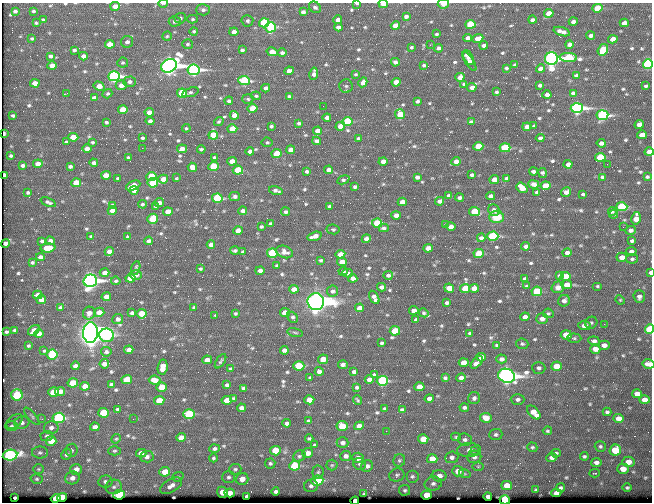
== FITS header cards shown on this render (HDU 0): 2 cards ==
NAXIS1  =                  650 / Width of table row in bytes
NAXIS2  =                  500 / Number of rows in table

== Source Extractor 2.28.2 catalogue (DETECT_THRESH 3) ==
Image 650 x 500 px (HDU 0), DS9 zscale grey, 1 PNG px = 1 image px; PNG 654 x 504 px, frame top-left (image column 1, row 500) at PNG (2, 3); each listed source drawn as its Kron ellipse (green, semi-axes under 4 px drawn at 4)
Background 353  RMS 1.1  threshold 3.41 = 3 sigma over >= 5 px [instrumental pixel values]
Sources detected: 654; of the 654, the 500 brightest by FLUX_AUTO listed and drawn (154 fainter detections omitted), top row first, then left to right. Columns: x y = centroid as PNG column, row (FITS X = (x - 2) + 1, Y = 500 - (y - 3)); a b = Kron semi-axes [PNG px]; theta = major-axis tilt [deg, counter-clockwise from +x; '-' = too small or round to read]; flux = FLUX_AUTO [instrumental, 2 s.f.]
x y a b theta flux
163 3 5 2 - 210
357 4 4 2 - 150
383 4 4 3 - 750
443 4 6 4 7 660
115 6 5 4 - 480
315 7 6 5 - 220
597 8 5 4 - 2000
203 10 7 6 - 240
15 11 4 3 - 160
33 11 3 3 - 130
303 12 4 4 - 290
549 13 5 4 - 820
406 16 4 3 - 220
180 18 6 5 - 190
193 19 5 4 - 110
43 20 3 3 - 89
338 20 4 4 - 430
532 20 4 3 - 220
175 21 6 5 - 200
247 21 6 6 - 170
573 22 4 4 - 330
36 23 3 3 - 110
264 23 5 4 - 4900
624 23 4 4 - 300
470 24 5 4 - 3900
395 26 4 4 - 940
271 27 5 5 - 5200
338 27 4 4 - 300
194 31 4 4 - 120
234 32 4 4 - 440
562 32 8 4 -17 500
437 34 4 3 - 110
167 36 5 4 - 110
590 36 4 3 - 260
32 38 3 3 - 110
467 38 4 4 - 380
478 39 6 4 22 800
613 39 5 4 - 710
127 42 6 6 - 300
110 44 5 4 - 1100
187 44 5 5 - 150
430 45 3 2 - 150
484 45 4 3 - 250
569 45 4 4 - 280
411 47 3 3 - 110
438 48 4 3 - 240
74 50 4 3 - 140
242 50 4 4 - 180
603 50 6 5 - 2700
272 52 5 4 - 660
282 53 4 4 - 190
51 56 4 3 - 190
83 56 4 4 - 400
468 57 8 4 -63 320
568 58 9 4 -2 4400
551 59 6 6 - 48000
469 61 11 4 -56 420
395 62 4 4 - 280
123 63 5 5 - 120
648 64 5 4 - 12000
424 65 4 3 - 120
515 65 3 3 - 120
52 66 4 4 - 850
169 66 8 6 25 56000
506 68 3 3 - 120
541 69 4 4 - 540
194 70 6 5 - 21000
289 71 5 4 - 440
314 74 6 4 80 410
356 74 3 3 - 110
576 75 4 3 - 210
114 76 6 5 - 19000
460 77 4 4 - 630
244 80 5 4 - 5900
130 82 6 5 - 260
363 82 5 4 - 390
396 82 4 4 - 780
35 83 5 4 - 660
464 84 3 3 - 97
121 85 5 5 - 530
540 85 4 3 - 200
99 86 6 4 -31 1100
346 86 7 6 - 150
646 86 3 3 - 120
472 87 4 4 - 460
266 88 4 4 - 330
190 92 9 4 17 170
496 92 3 3 - 130
67 93 4 2 - 97
182 93 5 4 - 3500
573 93 4 4 - 240
107 94 5 4 - 140
547 95 4 4 - 370
256 96 5 4 - 130
289 96 4 3 - 140
94 98 4 4 - 270
248 99 6 5 - 120
229 101 4 4 - 200
417 101 4 3 - 170
323 106 2 2 - 140
253 108 5 4 - 1700
577 108 6 5 - 21000
123 110 5 4 - 1900
149 112 4 4 - 510
400 114 5 5 - 1900
234 115 4 4 - 950
602 115 6 5 - 13000
13 116 4 3 - 140
327 118 4 4 - 340
150 121 4 4 - 270
347 121 5 4 - 3900
106 122 3 3 - 120
219 122 5 3 - 130
471 122 4 3 - 130
299 123 4 3 - 140
639 124 5 4 - 410
271 126 4 3 - 160
340 126 5 4 - 740
534 126 3 3 - 100
527 127 4 4 - 550
186 128 4 4 - 110
232 129 5 4 - 1400
318 131 4 4 - 670
3 133 4 3 - 410
213 135 5 4 - 2300
642 135 5 4 - 620
73 137 5 4 - 1400
142 138 3 3 - 120
540 138 4 4 - 250
358 139 4 3 - 160
317 141 4 4 - 290
66 142 3 3 - 97
92 142 3 3 - 100
267 142 5 5 - 130
601 143 4 4 - 300
478 146 5 4 - 1800
142 148 2 2 - 680
505 148 5 4 - 4900
87 149 4 4 - 510
182 149 5 4 - 540
201 149 4 3 - 120
291 150 4 4 - 530
250 151 4 4 - 330
649 152 4 4 - 540
277 154 5 4 - 2300
11 156 3 3 - 120
128 157 3 3 - 92
600 157 5 4 - 3200
214 158 3 3 - 120
232 161 5 4 - 720
383 161 4 4 - 620
456 161 4 4 - 440
94 163 4 4 - 270
38 164 5 4 - 550
568 164 4 4 - 390
607 164 2 2 - 240
23 165 4 3 - 180
70 166 4 3 - 190
213 166 5 4 - 3500
192 167 5 4 - 590
238 170 5 4 - 3300
329 170 4 4 - 350
307 171 4 3 - 170
533 171 4 3 - 200
543 173 5 3 - 160
4 175 4 3 - 380
106 175 5 4 - 910
472 175 4 3 - 160
151 176 5 4 - 2000
417 177 4 4 - 240
602 177 4 3 - 130
647 177 4 3 - 140
118 178 3 3 - 95
177 178 4 3 - 100
506 178 3 3 - 130
163 179 5 4 - 630
343 180 6 3 24 120
494 180 5 4 - 1100
76 183 5 4 - 1600
153 183 5 4 - 3600
534 184 5 4 - 270
133 186 7 4 24 1200
546 186 5 4 - 1800
355 187 4 3 - 150
522 188 6 4 -39 1000
134 191 4 4 - 410
276 191 7 3 -12 230
28 192 3 3 - 120
537 192 4 3 - 170
566 192 5 4 - 330
583 194 3 3 - 100
449 195 4 3 - 160
235 196 5 4 - 220
491 196 4 4 - 310
217 198 5 4 - 6800
459 198 4 3 - 210
440 201 4 4 - 330
48 202 8 3 -22 160
402 202 4 4 - 660
159 203 5 4 - 390
142 204 4 3 - 120
112 205 4 3 - 120
155 206 4 3 - 160
329 206 4 3 - 140
622 207 5 4 - 5400
494 210 6 5 - 230
112 211 4 4 - 370
243 211 4 4 - 330
612 211 4 4 - 130
168 212 5 4 - 1300
286 212 4 4 - 170
474 212 5 4 - 3000
614 214 4 2 - 94
396 215 4 4 - 410
496 217 7 6 - 1100
636 218 6 5 - 810
153 219 5 5 - 2600
377 223 5 4 - 2800
270 224 3 3 - 120
446 225 3 3 - 100
261 227 3 3 - 110
451 227 5 4 - 410
623 227 2 2 - 260
384 228 5 4 - 170
333 229 6 5 - 110
630 230 5 4 - 270
238 231 4 4 - 600
91 236 4 3 - 110
315 236 7 4 16 470
493 236 6 4 2 7600
128 237 4 3 - 160
481 238 4 4 - 240
366 239 4 4 - 280
42 241 4 3 - 140
50 241 4 4 - 230
149 241 4 3 - 230
632 241 4 3 - 160
5 243 4 4 - 180
211 245 4 4 - 380
526 246 4 4 - 290
48 248 7 4 5 1800
428 248 5 4 - 660
235 251 5 3 - 160
631 251 5 4 - 280
109 252 4 4 - 430
243 252 4 3 - 120
285 252 9 6 -20 330
272 253 5 4 - 6100
479 253 5 4 - 2500
567 253 4 4 - 360
340 254 5 4 - 920
40 257 4 4 - 370
622 257 5 4 - 640
632 259 6 5 - 170
321 260 3 3 - 120
32 262 3 3 - 120
342 262 5 4 - 720
277 265 3 3 - 95
136 268 7 3 72 120
200 269 3 3 - 97
260 271 4 4 - 330
343 271 4 4 - 150
105 273 5 4 - 410
348 273 5 3 - 160
650 273 4 2 - 370
136 275 6 5 - 380
388 275 5 4 - 150
559 276 4 3 - 170
566 276 5 4 - 1400
130 278 5 4 - 1500
353 278 4 4 - 440
525 279 4 3 - 180
90 281 7 6 - 34000
116 281 5 3 - 110
567 285 5 4 - 840
526 286 4 3 - 96
597 286 5 3 - 110
381 287 4 4 - 320
558 287 6 5 - 350
449 288 5 4 - 960
465 288 5 4 - 1800
474 288 5 4 - 740
294 289 5 4 - 550
333 291 5 5 - 190
537 291 5 5 - 3800
37 295 5 4 - 450
106 297 5 4 - 480
374 297 7 4 -60 360
639 297 6 5 - 320
41 300 5 4 - 690
620 300 5 4 - 92
564 301 6 5 - 310
316 302 8 8 - 120000
447 303 4 3 - 190
194 307 4 3 - 120
60 308 4 3 - 150
359 308 4 4 - 560
414 310 4 4 - 420
99 312 5 4 - 640
89 313 6 6 - 450
132 313 4 3 - 190
235 313 3 3 - 100
285 313 5 4 - 1300
424 313 5 4 - 120
548 313 5 5 - 120
142 314 5 5 - 1300
215 315 4 3 - 97
293 317 6 4 -50 150
525 317 4 4 - 340
118 319 5 5 - 270
542 319 6 5 - 500
416 320 4 3 - 190
591 323 6 5 - 170
604 324 2 2 - 360
585 326 6 4 -9 850
650 329 5 4 - 3700
15 330 4 3 - 130
34 330 6 4 36 690
395 331 5 4 - 2900
6 332 3 3 - 110
90 332 10 7 89 160000
295 332 8 3 -12 92
470 333 4 3 - 120
39 334 5 4 - 530
107 335 7 6 - 7600
566 335 5 4 - 1400
574 338 7 4 -2 140
594 341 6 4 -7 250
382 343 4 3 - 130
522 344 6 5 - 150
497 345 3 2 - 92
604 345 5 4 - 460
28 346 3 3 - 96
595 349 5 4 - 670
129 350 4 4 - 360
284 350 4 4 - 290
44 351 3 3 - 94
106 352 5 4 - 180
52 355 5 5 - 3400
481 357 5 4 - 520
323 359 5 4 - 1100
502 359 5 4 - 300
207 360 5 4 - 410
221 361 8 3 57 120
477 362 7 4 46 570
464 363 5 4 - 860
104 364 4 4 - 370
649 364 6 4 -10 490
343 365 5 4 - 250
75 366 4 3 - 210
299 366 6 4 -2 2700
556 366 5 4 - 1400
163 367 7 5 80 1100
539 368 7 6 - 240
231 369 4 3 - 140
319 371 4 4 - 300
354 372 4 4 - 220
374 375 4 3 - 120
507 376 8 7 - 57000
310 378 4 3 - 100
445 378 4 4 - 150
461 378 5 4 - 360
369 379 4 4 - 340
127 380 5 4 - 1600
155 380 6 4 -6 790
382 381 5 5 - 8800
73 383 5 4 - 2000
111 384 4 3 - 150
227 385 4 4 - 220
85 386 5 4 - 580
162 387 5 4 - 1600
357 387 3 3 - 130
419 387 5 4 - 1100
243 388 3 3 - 140
60 391 5 4 - 650
53 392 5 4 - 2200
637 394 5 4 - 690
17 395 5 5 - 4200
233 398 4 3 - 94
474 398 6 6 - 210
429 399 4 4 - 390
518 399 7 5 -1 220
159 400 5 4 - 1600
227 400 5 4 - 1200
309 400 5 4 - 1000
358 400 4 2 - 95
644 400 5 4 - 680
464 407 5 4 - 200
241 408 4 4 - 300
385 408 3 3 - 100
117 409 3 3 - 110
402 410 4 3 - 190
534 412 8 5 -45 980
607 412 4 3 - 160
103 413 5 5 - 2900
189 414 6 5 - 5300
32 416 11 4 -50 170
59 418 6 5 - 7500
486 418 6 5 - 1100
618 418 5 4 - 640
42 419 3 2 - 170
133 419 2 2 - 160
308 421 3 3 - 120
14 422 9 6 42 210
22 423 7 6 - 260
287 423 4 4 - 250
11 426 6 5 - 140
342 426 5 5 - 2000
359 426 5 4 - 410
95 427 5 4 - 330
51 428 7 6 - 260
386 431 2 2 - 430
547 431 4 3 - 91
496 434 7 5 3 190
47 436 6 5 - 160
181 437 5 4 - 700
456 437 5 4 - 97
309 438 4 3 - 120
116 439 5 4 - 95
423 439 5 4 - 1200
465 440 7 6 - 220
51 441 5 5 - 980
342 443 6 5 - 270
314 445 4 3 - 99
600 446 5 5 - 160
532 447 5 4 - 120
214 449 5 4 - 190
72 450 6 6 - 140
469 450 12 7 2 450
615 450 6 5 - 2700
115 451 6 4 2 120
275 451 5 4 - 2600
475 451 3 3 - 330
40 452 8 6 -1 170
141 453 5 4 - 430
307 453 5 5 - 540
556 453 5 3 - 140
66 454 5 5 - 170
10 455 7 5 9 16000
299 456 6 5 - 150
346 456 5 5 - 290
584 456 4 4 - 140
147 457 7 6 - 300
452 457 7 5 6 260
474 457 7 6 - 290
213 458 4 4 - 110
358 458 5 5 - 480
552 458 5 4 - 290
432 459 5 4 - 970
399 460 6 6 - 150
596 462 5 4 - 300
628 462 6 5 - 810
270 463 5 5 - 140
360 464 6 6 - 160
332 465 5 5 - 110
295 466 5 5 - 4900
367 466 6 5 - 310
478 466 6 4 0 99
38 469 5 5 - 98
76 469 6 5 - 540
235 469 6 5 - 140
623 469 5 5 - 860
458 471 6 5 - 930
165 472 5 5 - 1100
318 472 7 5 85 180
594 473 5 3 - 120
465 474 6 4 -18 95
397 475 7 6 - 190
412 476 6 6 - 180
439 476 7 5 -1 630
178 477 6 4 20 110
228 477 6 6 - 180
72 478 7 6 - 400
37 479 6 5 - 120
242 479 6 6 - 600
317 480 6 5 - 4000
105 481 7 6 - 200
433 484 8 7 - 290
171 486 12 6 30 430
311 486 7 6 - 250
507 486 5 4 - 1300
114 487 8 7 - 260
561 488 4 3 - 150
627 488 4 4 - 140
405 490 5 5 - 150
536 490 3 3 - 110
276 491 4 3 - 190
222 492 6 5 - 960
230 493 5 4 - 570
556 493 5 4 - 440
364 494 3 3 - 99
119 495 6 5 - 5700
427 495 5 4 - 2000
247 496 4 4 - 240
488 496 4 4 - 320
15 497 3 3 - 120
62 497 5 4 - 2000
56 499 5 4 - 2100
505 500 5 4 - 11000
355 501 4 3 - 1600
At the frame edge (FLAGS 8, measured only in part): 13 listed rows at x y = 163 3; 357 4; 383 4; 443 4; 648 64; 3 133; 649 152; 4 175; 650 273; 650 329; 649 364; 505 500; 355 501
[154 fainter detections neither listed nor drawn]